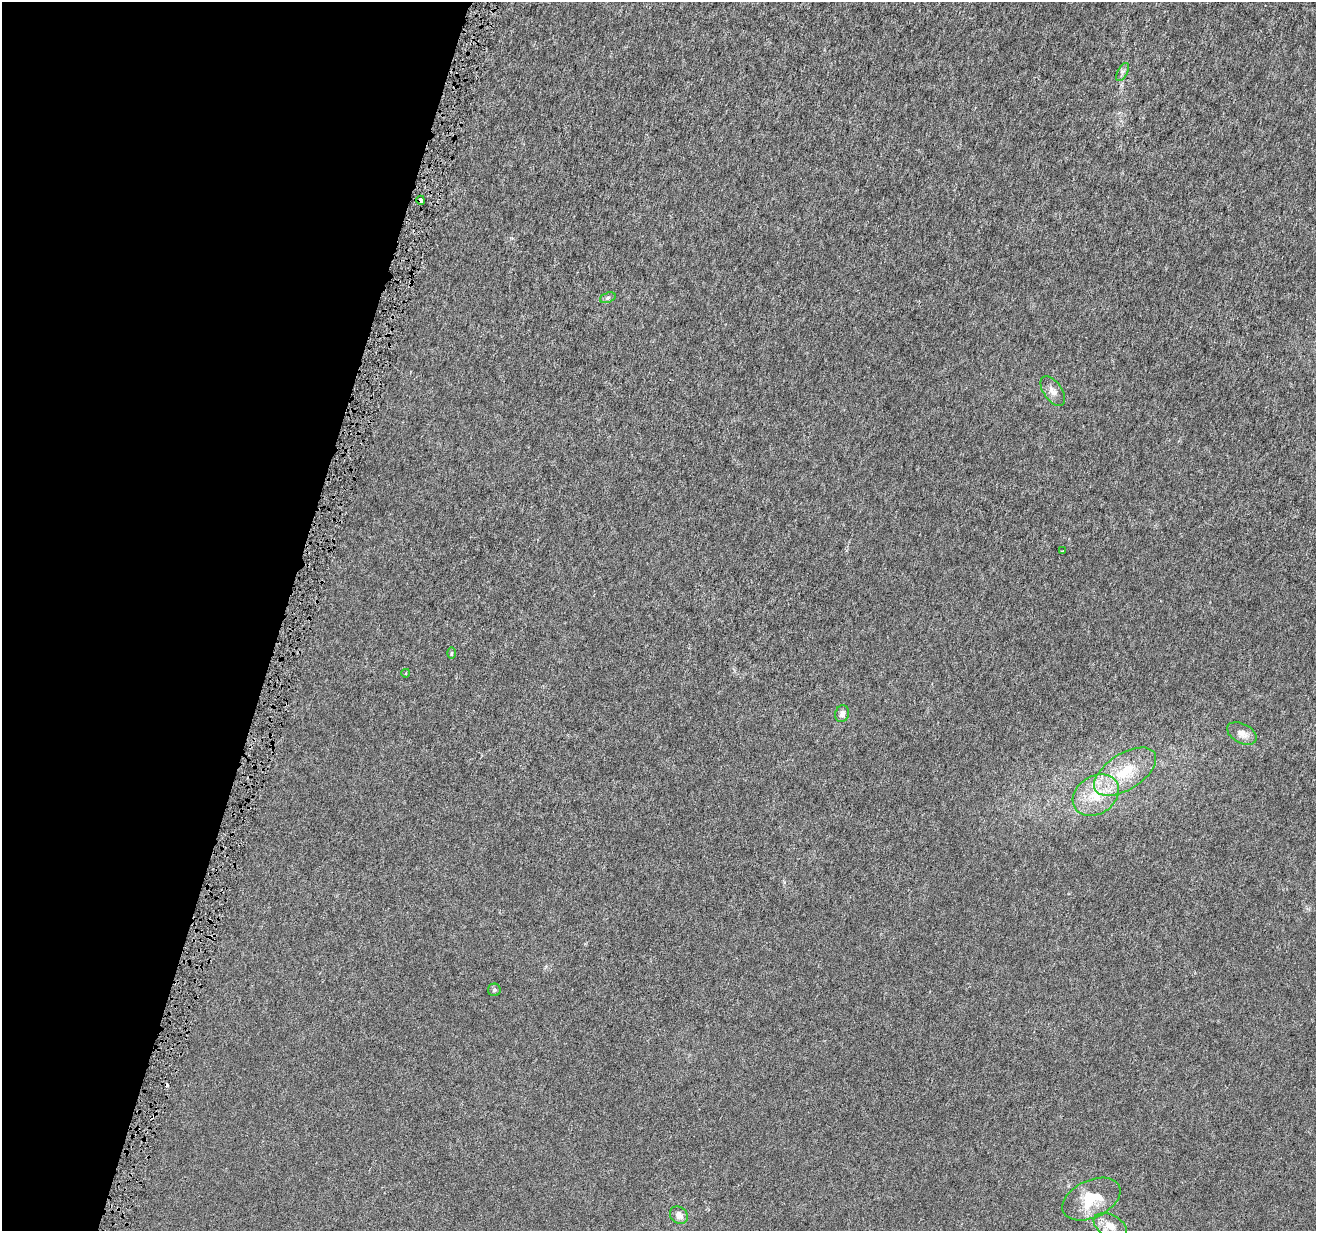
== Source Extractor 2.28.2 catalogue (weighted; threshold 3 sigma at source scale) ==
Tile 9 of 4 x 4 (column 1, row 3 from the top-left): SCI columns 12-1325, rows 1511-2739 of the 5271 x 5418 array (HDU 1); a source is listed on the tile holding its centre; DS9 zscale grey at full resolution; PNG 1318 x 1233 px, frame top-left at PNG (2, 2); each listed source drawn as its Kron ellipse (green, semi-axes under 4 px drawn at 4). Shown black and unused: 22% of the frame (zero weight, under 4 of 8 exposures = <1% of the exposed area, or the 3 px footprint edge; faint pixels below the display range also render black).
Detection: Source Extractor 2.28.2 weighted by HDU 2 'WHT'; one run over the whole footprint, this tile lists its part. Background -1.52e-05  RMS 7.5e-04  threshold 0.00307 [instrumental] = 3 sigma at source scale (4.09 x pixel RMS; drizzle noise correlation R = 1.36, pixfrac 0.8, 0.0396/0.0396 arcsec/px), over >= 5 px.
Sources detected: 16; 1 cosmic-ray / hot-pixel residue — neither listed nor drawn; the other 15 listed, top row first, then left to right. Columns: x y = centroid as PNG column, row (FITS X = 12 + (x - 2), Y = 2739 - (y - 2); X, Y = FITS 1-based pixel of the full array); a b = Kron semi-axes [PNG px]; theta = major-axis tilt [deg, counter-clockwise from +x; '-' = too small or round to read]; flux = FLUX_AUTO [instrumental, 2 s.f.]
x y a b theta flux
1123 72 10 5 63 0.2
421 200 4 4 - 0.57
608 298 8 5 20 0.15
1053 391 17 9 -54 0.5
1062 551 3 2 - 0.049
451 653 6 4 89 0.093
406 673 4 3 - 0.056
842 714 8 6 70 0.26
1242 733 16 9 -27 0.63
1125 772 35 18 33 2.6
1096 795 25 19 33 2.1
494 990 6 6 - 0.15
1091 1199 31 18 25 2.6
679 1215 10 8 -43 0.49
1110 1226 18 11 -27 0.84
Overlapping masked pixels (flux is a lower limit): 1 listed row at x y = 421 200